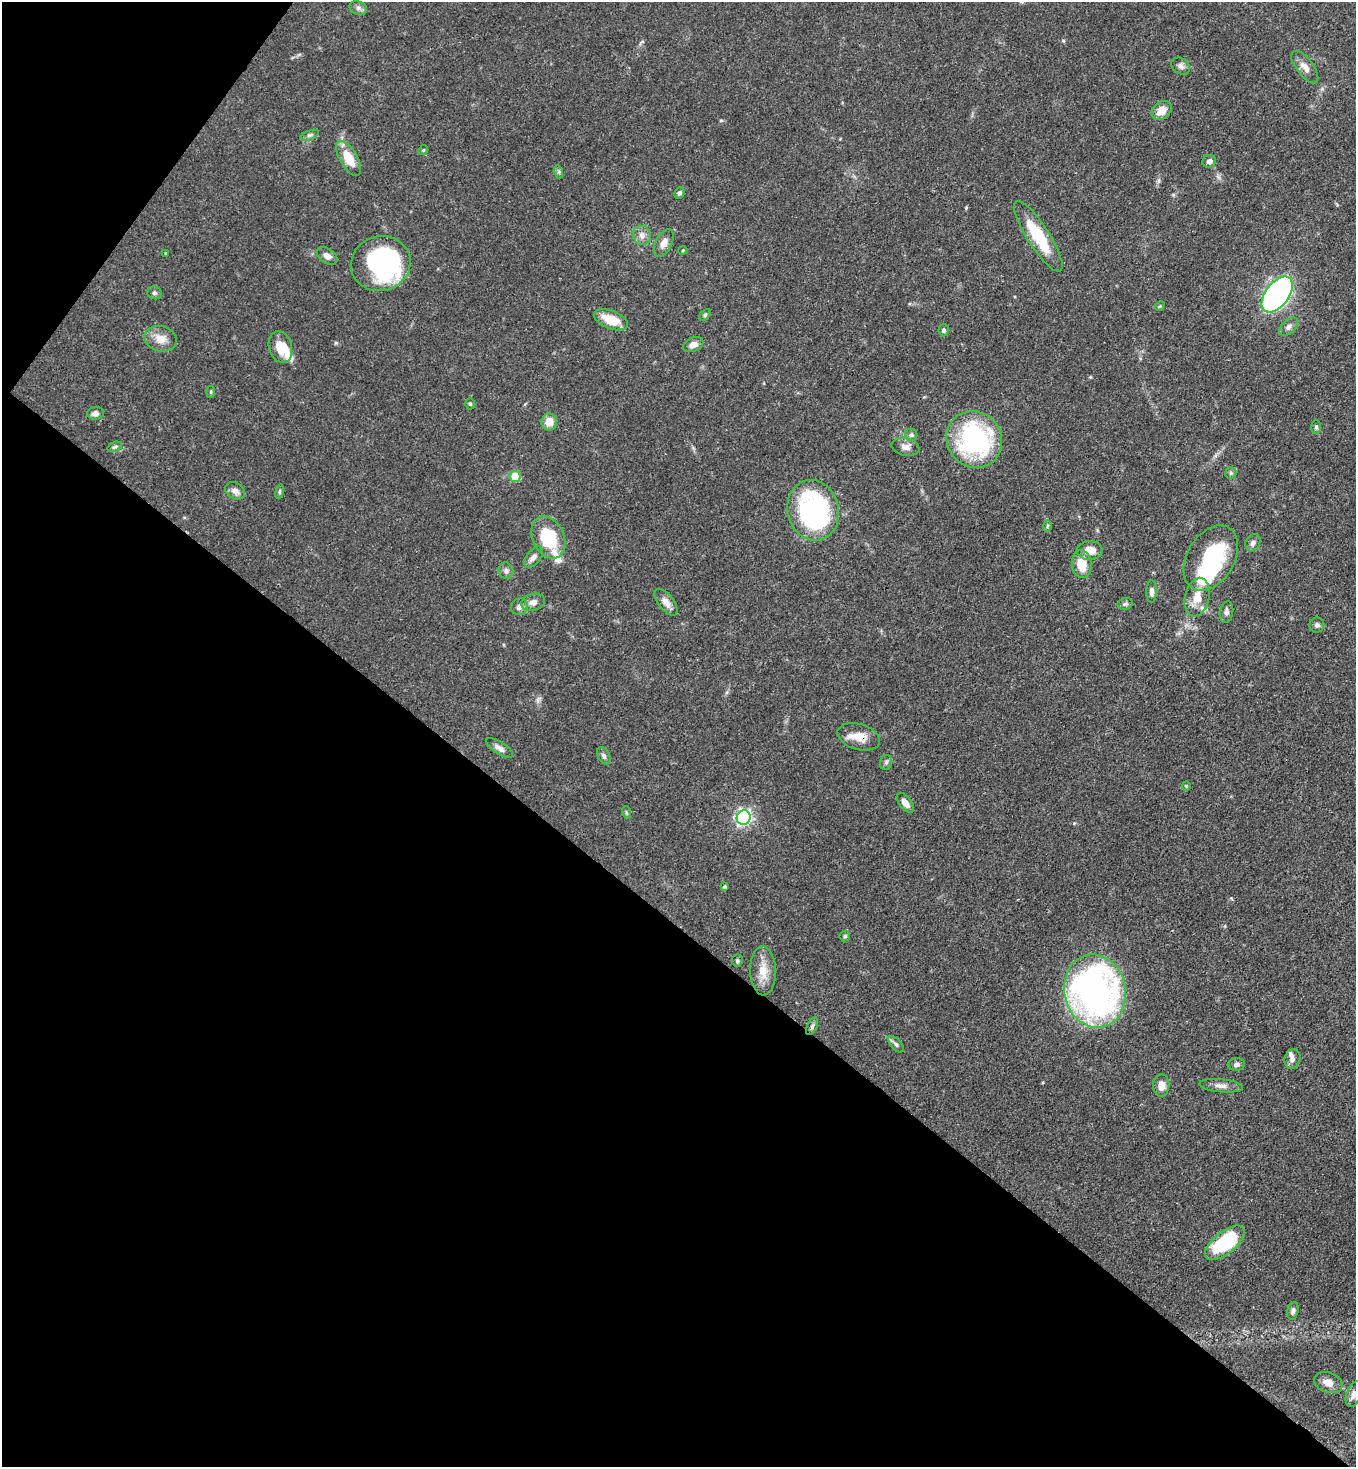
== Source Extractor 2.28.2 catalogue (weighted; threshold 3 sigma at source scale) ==
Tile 9 of 4 x 4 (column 1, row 3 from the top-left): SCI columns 225-1578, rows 1529-2993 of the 6011 x 5988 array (HDU 1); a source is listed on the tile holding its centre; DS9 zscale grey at full resolution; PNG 1358 x 1469 px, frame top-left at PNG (2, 2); each listed source drawn as its Kron ellipse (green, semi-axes under 4 px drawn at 4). Shown black and unused: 40% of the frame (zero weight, under 3 of 4 exposures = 7% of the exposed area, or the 3 px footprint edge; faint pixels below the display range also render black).
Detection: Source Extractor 2.28.2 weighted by HDU 2 'WHT'; one run over the whole footprint, this tile lists its part. Background 0.0833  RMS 0.0039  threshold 0.0174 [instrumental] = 3 sigma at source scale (4.5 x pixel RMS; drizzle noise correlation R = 1.50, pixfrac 1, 0.05/0.05 arcsec/px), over >= 5 px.
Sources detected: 85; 2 inside a brighter object's white glare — neither listed nor drawn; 3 inside a brighter listed object's ellipse — not listed separately; the other 80 listed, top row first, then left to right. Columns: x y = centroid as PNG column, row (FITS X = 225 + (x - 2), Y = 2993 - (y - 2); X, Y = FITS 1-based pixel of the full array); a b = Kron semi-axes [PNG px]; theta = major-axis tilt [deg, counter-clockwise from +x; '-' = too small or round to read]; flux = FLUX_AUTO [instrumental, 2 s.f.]
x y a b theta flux
358 8 9 6 -17 1.3
1181 66 10 7 -33 1.5
1305 67 19 8 -53 3.3
1162 110 11 8 39 4.4
309 135 10 4 21 0.95
423 150 5 4 - 0.44
349 158 19 9 -59 8.8
1209 161 7 6 - 1.5
559 172 6 4 -73 0.65
679 193 6 5 - 0.87
642 235 10 9 - 2.3
1038 236 41 11 -57 18
664 243 15 8 63 2.6
683 250 4 3 - 0.36
166 253 4 3 - 0.43
327 256 11 7 -34 2.2
381 263 30 27 16 57
154 293 7 6 - 0.99
1277 294 21 11 53 120
1160 306 5 4 - 0.51
705 315 7 4 46 0.63
611 320 18 9 -21 9.3
1289 327 11 6 45 1.6
944 330 6 5 - 0.87
161 339 16 12 -15 5
693 345 10 7 22 2.5
280 347 16 11 -74 7.6
211 392 6 4 85 0.52
470 404 5 5 - 0.63
95 413 8 6 7 1.6
549 422 8 7 - 5.5
1316 427 7 5 -89 0.82
911 435 6 6 - 0.83
974 439 29 27 -49 65
115 447 8 4 18 0.8
905 447 14 8 -12 2.5
1231 473 6 5 - 0.74
515 476 5 5 - 12
235 491 10 8 -33 2.2
280 492 7 3 81 0.54
813 510 30 25 -76 71
1047 526 6 4 88 0.46
548 537 22 15 -64 21
1253 543 9 7 59 1.4
1090 550 13 9 1 5.3
533 557 12 7 52 2
1211 558 35 23 58 35
1082 564 14 10 -84 7.4
506 571 8 7 - 1.3
1152 592 11 5 89 1.5
1197 597 19 12 77 6.5
533 602 12 8 15 2.6
666 602 16 7 -52 3
1125 604 7 5 14 0.9
519 607 8 8 - 2.1
1226 612 11 6 79 1.4
1317 625 7 7 - 1.2
859 737 22 13 -17 5.8
499 748 15 6 -32 2.1
604 756 9 6 -62 1.1
886 762 7 5 74 0.97
1186 786 4 4 - 0.4
905 803 12 6 -52 3
626 812 6 4 -72 0.55
744 817 7 7 - 100
724 887 4 4 - 0.61
845 936 5 5 - 0.6
737 961 6 5 - 0.79
763 971 24 13 -88 6.9
1095 991 37 30 -77 160
812 1026 9 5 64 0.99
896 1044 10 5 -47 1.1
1292 1059 10 8 76 1.7
1236 1065 9 6 9 1.3
1161 1085 11 8 88 3.4
1221 1086 22 6 -5 2.7
1225 1243 24 11 39 28
1293 1311 9 5 75 1.3
1328 1383 15 9 -20 3.4
1354 1394 13 7 68 2.1
Overlapping masked pixels (flux is a lower limit): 1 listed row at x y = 859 737
Isophote crosses this tile's border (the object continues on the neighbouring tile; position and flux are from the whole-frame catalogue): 1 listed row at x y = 1354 1394